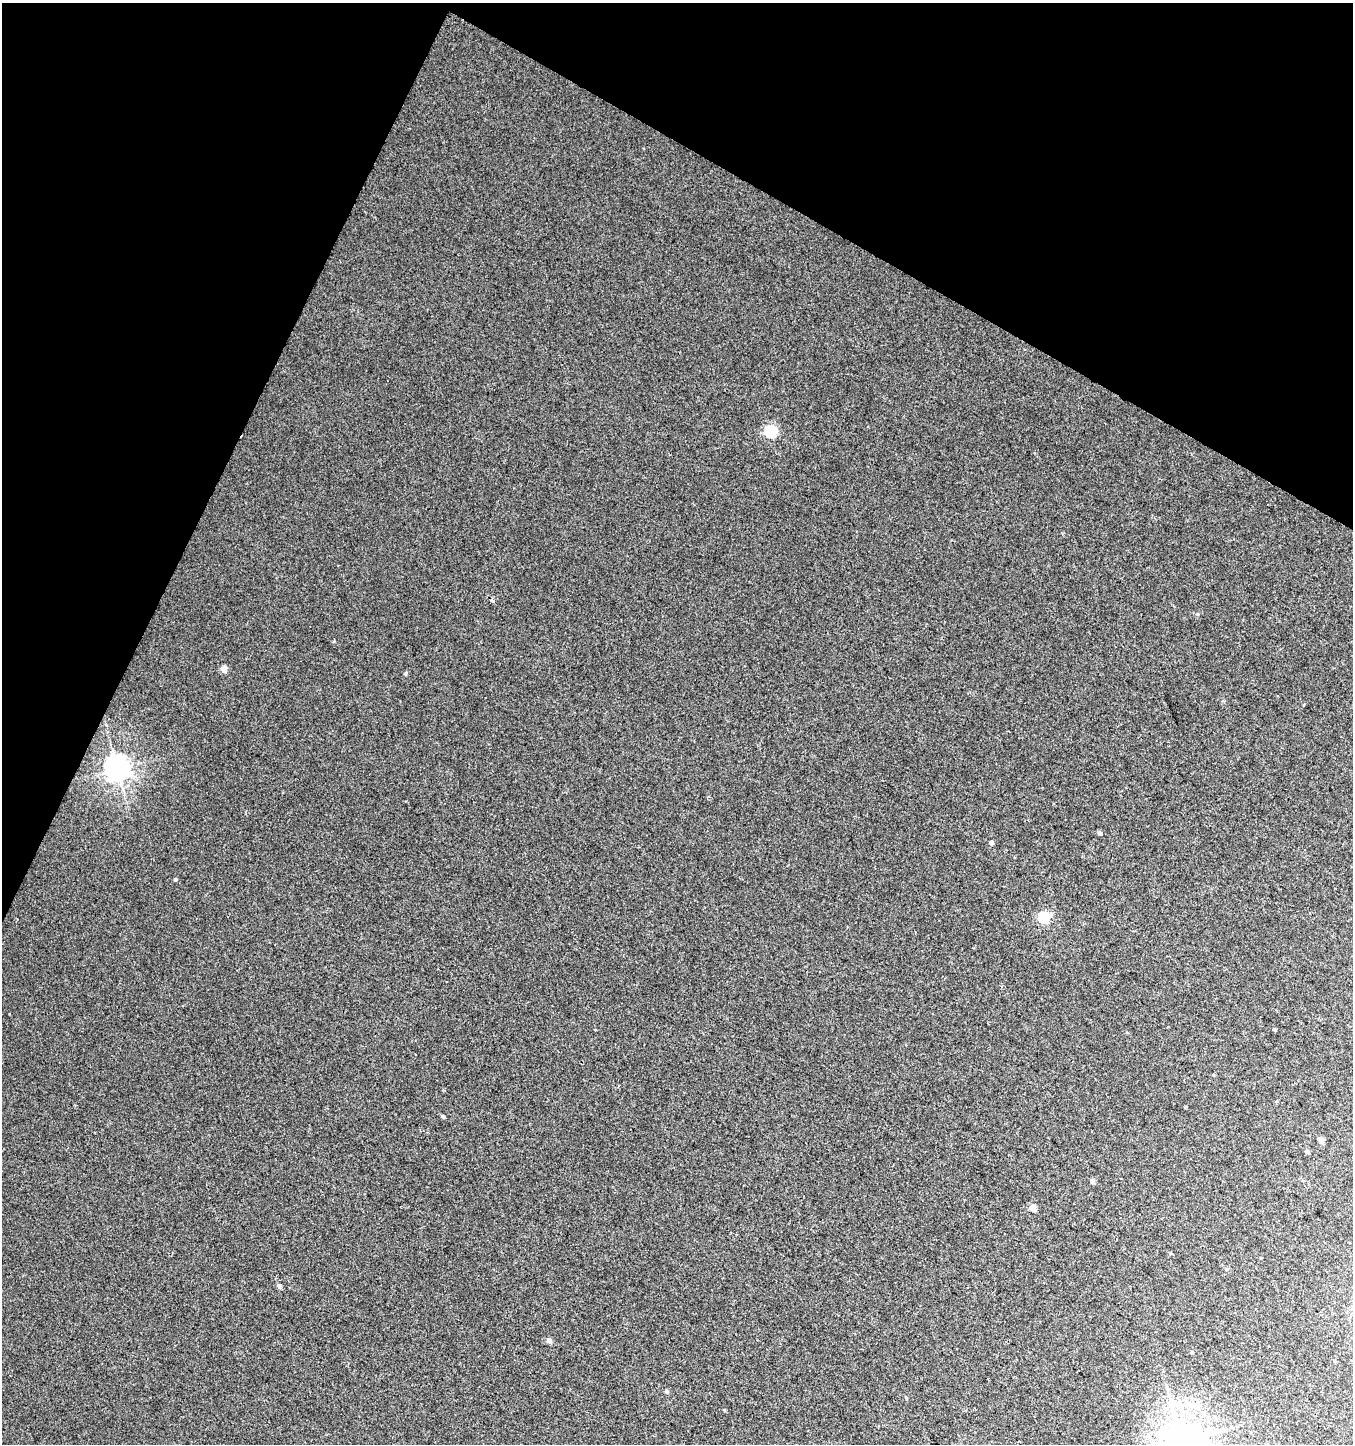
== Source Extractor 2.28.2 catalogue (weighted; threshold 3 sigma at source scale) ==
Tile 2 of 4 x 4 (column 2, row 1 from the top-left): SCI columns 1616-2966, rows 4325-5766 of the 5867 x 5772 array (HDU 1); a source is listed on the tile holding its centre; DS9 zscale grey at full resolution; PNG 1355 x 1446 px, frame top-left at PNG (2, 3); no overlay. Shown black and unused: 23% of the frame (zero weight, under 2 of 3 exposures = <1% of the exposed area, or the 3 px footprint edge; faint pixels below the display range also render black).
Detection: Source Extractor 2.28.2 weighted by HDU 2 'WHT'; one run over the whole footprint, this tile lists its part. Background 0.00459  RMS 0.0059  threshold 0.0265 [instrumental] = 3 sigma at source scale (4.5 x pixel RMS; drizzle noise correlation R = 1.50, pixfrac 1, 0.0396/0.0396 arcsec/px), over >= 5 px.
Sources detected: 20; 1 cosmic-ray / hot-pixel residue — not listed; the other 19 listed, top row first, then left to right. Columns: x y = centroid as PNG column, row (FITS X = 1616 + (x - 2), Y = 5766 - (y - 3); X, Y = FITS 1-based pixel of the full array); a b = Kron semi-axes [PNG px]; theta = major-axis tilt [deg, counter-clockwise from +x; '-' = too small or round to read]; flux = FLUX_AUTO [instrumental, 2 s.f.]
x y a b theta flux
771 431 6 6 - 60
224 669 5 4 - 7.2
405 673 5 4 - 0.74
1304 705 4 2 - 0.5
117 769 8 7 - 510
1099 833 5 5 - 1.1
991 843 5 4 - 1.3
175 879 4 4 - 0.82
1044 917 6 5 - 47
1274 1029 4 4 - 0.6
443 1116 4 4 - 1.1
1321 1140 4 4 - 4.5
1307 1152 5 4 - 1.3
1092 1181 5 5 - 1.7
1033 1208 5 4 - 7.8
279 1286 6 5 - 1.5
549 1341 5 4 - 4
666 1391 5 5 - 1.1
1181 1441 12 11 - 1800
Isophote crosses this tile's border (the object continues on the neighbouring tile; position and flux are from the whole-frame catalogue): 1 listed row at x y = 1181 1441
Unlisted compact peaks at least as high as the median listed source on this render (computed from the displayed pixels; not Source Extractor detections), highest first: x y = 1197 614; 334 641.